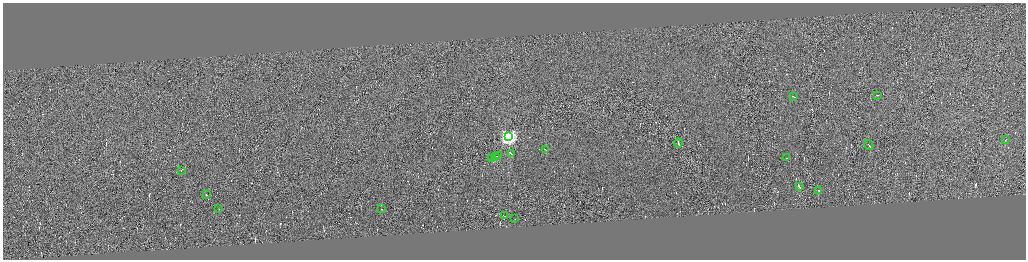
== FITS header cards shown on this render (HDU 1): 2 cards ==
NAXIS1  =                 4093
NAXIS2  =                 1029

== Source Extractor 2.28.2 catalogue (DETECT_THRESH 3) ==
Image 4093 x 1029 px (HDU 1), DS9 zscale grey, zoomed out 1/4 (1 PNG px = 4 x 4 image px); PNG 1028 x 262 px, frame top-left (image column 3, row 1029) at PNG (3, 3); each listed source drawn as its Kron ellipse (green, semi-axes under 4 px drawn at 4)
Background 0.0149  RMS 4.2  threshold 12.6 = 3 sigma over >= 5 px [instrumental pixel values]
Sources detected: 509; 489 cannot appear on this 1/4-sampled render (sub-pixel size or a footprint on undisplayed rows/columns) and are neither listed nor drawn; the other 20 listed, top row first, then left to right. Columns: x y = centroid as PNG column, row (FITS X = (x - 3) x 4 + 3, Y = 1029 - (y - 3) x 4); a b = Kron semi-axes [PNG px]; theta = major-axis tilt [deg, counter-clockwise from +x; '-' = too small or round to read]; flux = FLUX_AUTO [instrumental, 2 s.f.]
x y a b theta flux
877 96 2 1 - 15000
793 97 3 1 - 29000
509 137 4 4 - 660000
1005 140 2 1 - 14000
678 143 4 1 - 150000
869 145 5 1 - 41000
545 150 3 1 - 24000
511 154 3 1 - 39000
498 156 3 1 - 15000
495 157 2 1 - 32000
786 158 2 1 - 15000
491 159 2 1 - 15000
181 171 4 1 - 53000
800 187 3 1 - 34000
818 191 2 1 - 28000
206 195 2 1 - 42000
219 209 2 1 - 21000
381 209 2 1 - 14000
504 216 3 1 - 22000
514 219 2 1 - 14000
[489 sub-pixel or undisplayed-footprint detections neither listed nor drawn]